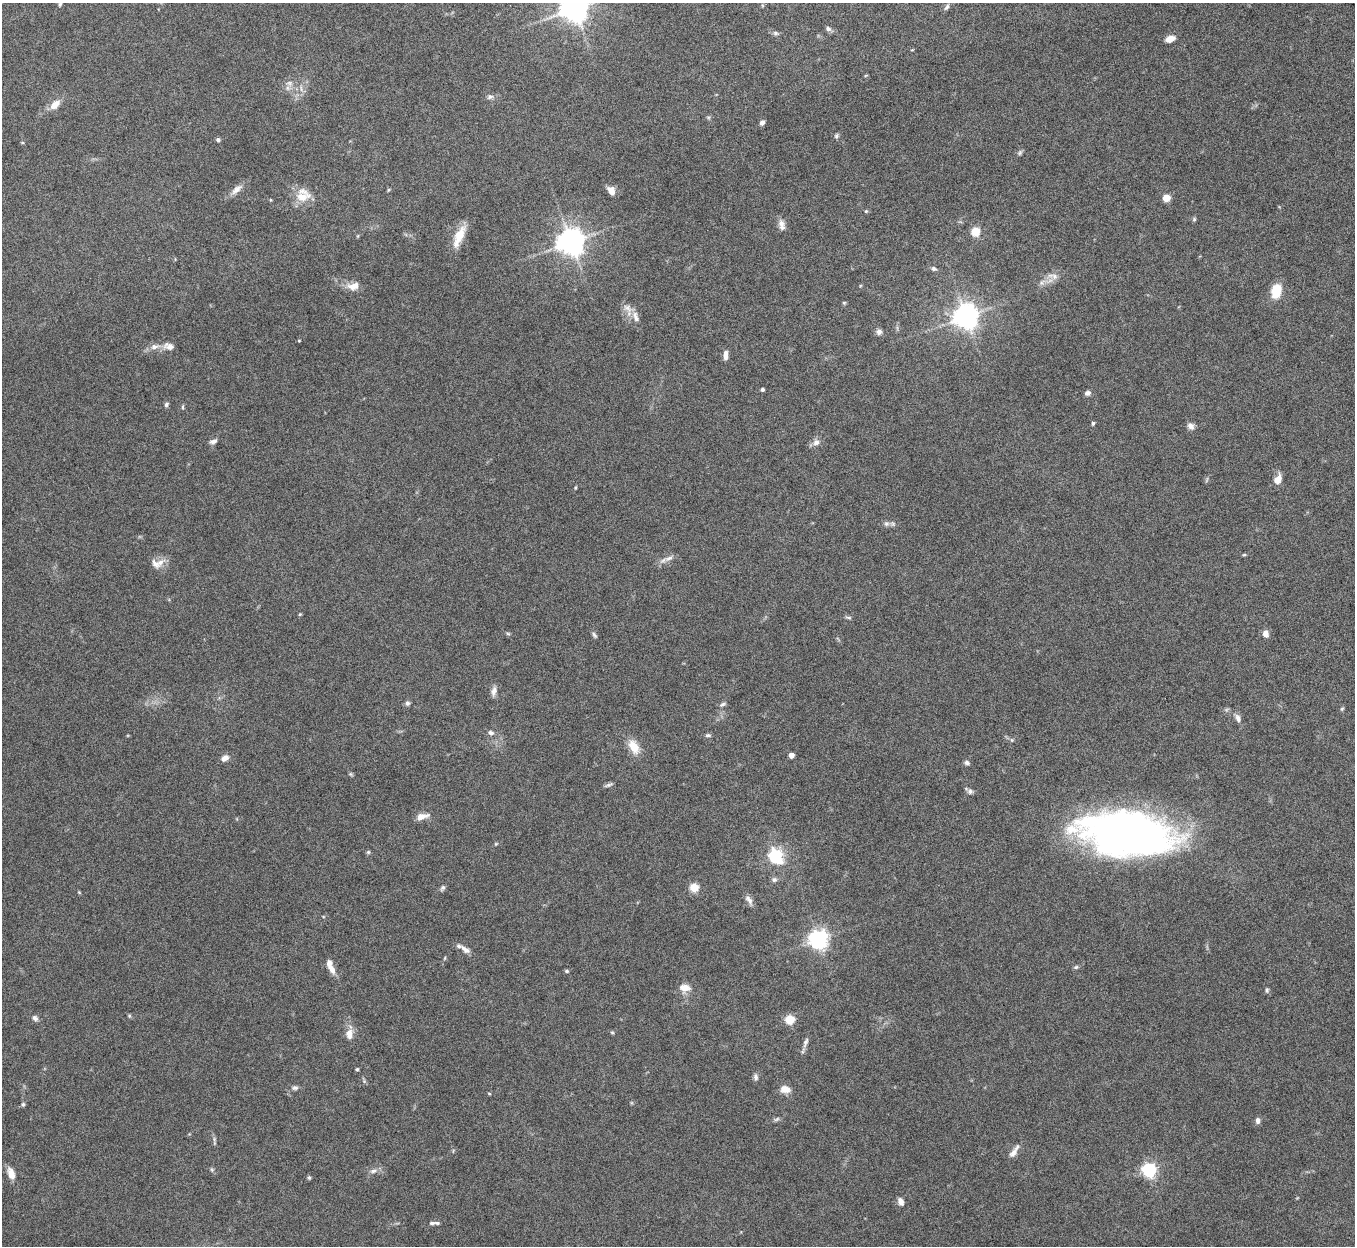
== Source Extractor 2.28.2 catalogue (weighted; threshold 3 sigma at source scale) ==
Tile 10 of 4 x 4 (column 2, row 3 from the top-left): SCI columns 1357-2709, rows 1396-2639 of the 5422 x 5406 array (HDU 1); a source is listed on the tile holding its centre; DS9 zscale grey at full resolution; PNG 1357 x 1248 px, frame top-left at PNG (2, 3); no overlay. Nothing masked; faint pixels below the display range render black.
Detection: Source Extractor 2.28.2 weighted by HDU 2 'WHT'; one run over the whole footprint, this tile lists its part. Background 0.162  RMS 0.0048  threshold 0.0197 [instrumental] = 3 sigma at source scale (4.09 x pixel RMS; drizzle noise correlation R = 1.36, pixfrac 0.8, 0.05/0.05 arcsec/px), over >= 5 px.
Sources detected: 114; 3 inside a brighter listed object's ellipse — not listed separately; the other 111 listed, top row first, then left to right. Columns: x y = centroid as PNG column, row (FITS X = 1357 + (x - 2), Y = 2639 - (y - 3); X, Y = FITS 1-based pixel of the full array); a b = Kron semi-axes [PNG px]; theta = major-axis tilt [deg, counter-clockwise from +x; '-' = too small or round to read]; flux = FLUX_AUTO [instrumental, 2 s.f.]
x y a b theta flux
60 4 6 4 79 0.71
946 7 10 5 53 1.3
574 8 9 8 - 530
828 29 8 6 -31 1.3
775 33 7 6 - 1.1
1170 39 10 6 21 3.3
912 50 5 3 - 0.34
866 75 5 3 - 0.4
290 83 8 7 - 2
490 97 9 7 15 1.3
55 105 12 7 43 4.9
762 123 6 5 - 1.5
836 136 7 6 - 0.87
218 140 4 4 - 1.1
1020 153 7 6 - 0.85
236 189 19 8 39 3.2
388 190 6 3 70 0.47
611 190 9 7 -57 3.3
302 197 20 14 -4 7.9
1166 198 5 5 - 12
866 211 5 4 - 0.52
1194 219 6 5 - 0.64
782 225 15 7 -78 2.6
976 231 5 5 - 22
459 236 31 10 66 8.4
571 242 8 8 - 520
934 269 8 6 -30 1
1053 276 17 7 -13 2.7
353 286 15 9 13 4.6
1276 291 12 8 79 13
844 303 5 5 - 0.54
627 308 16 8 -48 3.4
966 317 8 8 - 400
879 332 8 7 - 1.6
299 340 5 3 - 0.41
169 346 14 9 -15 3
154 347 13 7 8 2.9
726 355 11 5 88 2.4
762 389 4 4 - 0.69
1087 393 7 5 6 1.6
166 404 6 5 - 0.94
183 407 6 4 90 0.54
1093 423 4 4 - 0.88
1191 426 10 7 -52 2
213 441 10 5 21 1.5
816 442 10 9 - 2.2
1278 479 9 7 60 4.5
575 488 5 3 - 0.43
886 524 8 7 - 1.5
1244 555 6 3 2 0.49
669 558 13 6 26 2.2
155 564 17 11 -31 4.1
300 614 5 4 - 0.44
848 617 9 4 -5 0.8
508 634 6 4 -2 0.58
1265 634 7 6 - 2.9
594 635 9 4 -53 0.94
494 691 13 6 76 2.2
407 703 7 6 - 1.1
722 704 9 5 26 1.1
1342 709 5 5 - 0.55
1238 718 11 7 -68 2
491 733 7 6 - 1.4
708 735 8 5 1 0.91
1012 740 6 4 -71 0.56
634 747 18 11 -63 6.8
791 755 4 4 - 3.9
225 758 10 7 31 2.4
967 763 6 6 - 1.1
350 774 6 5 - 0.63
609 785 12 4 21 1.1
970 791 7 7 - 1.3
422 817 15 7 15 3.8
1127 834 90 40 -6 260
496 844 5 4 - 0.52
368 852 5 5 - 0.64
775 856 7 6 - 69
774 880 7 7 - 1.2
694 887 5 5 - 17
442 888 8 5 56 1.1
79 892 5 3 - 0.38
749 900 15 6 -55 2.2
818 939 7 7 - 220
465 949 16 7 -36 2.9
1076 967 7 5 3 0.81
331 969 14 7 -64 3.4
567 971 5 4 - 0.65
685 988 13 9 -4 4.5
1267 990 6 5 - 0.77
129 1016 5 5 - 0.56
35 1018 8 6 -49 1.4
790 1020 5 5 - 23
612 1032 6 4 -2 0.51
349 1034 14 9 86 4
805 1042 15 6 70 2
357 1069 4 4 - 0.54
756 1077 9 6 -79 1.3
295 1088 8 6 11 1.2
785 1089 12 8 -8 4
489 1093 5 3 - 0.39
23 1104 5 4 - 0.73
777 1119 9 4 27 0.94
1258 1121 7 6 - 1.7
1014 1151 20 6 57 2.9
212 1170 6 4 -71 0.66
1149 1170 6 6 - 100
373 1171 10 6 18 1.8
11 1173 13 7 -73 4.5
309 1178 5 5 - 0.64
901 1201 9 6 -70 2.4
432 1223 8 4 4 1
Isophote crosses this tile's border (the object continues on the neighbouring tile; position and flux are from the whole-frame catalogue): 2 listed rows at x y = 60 4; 574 8